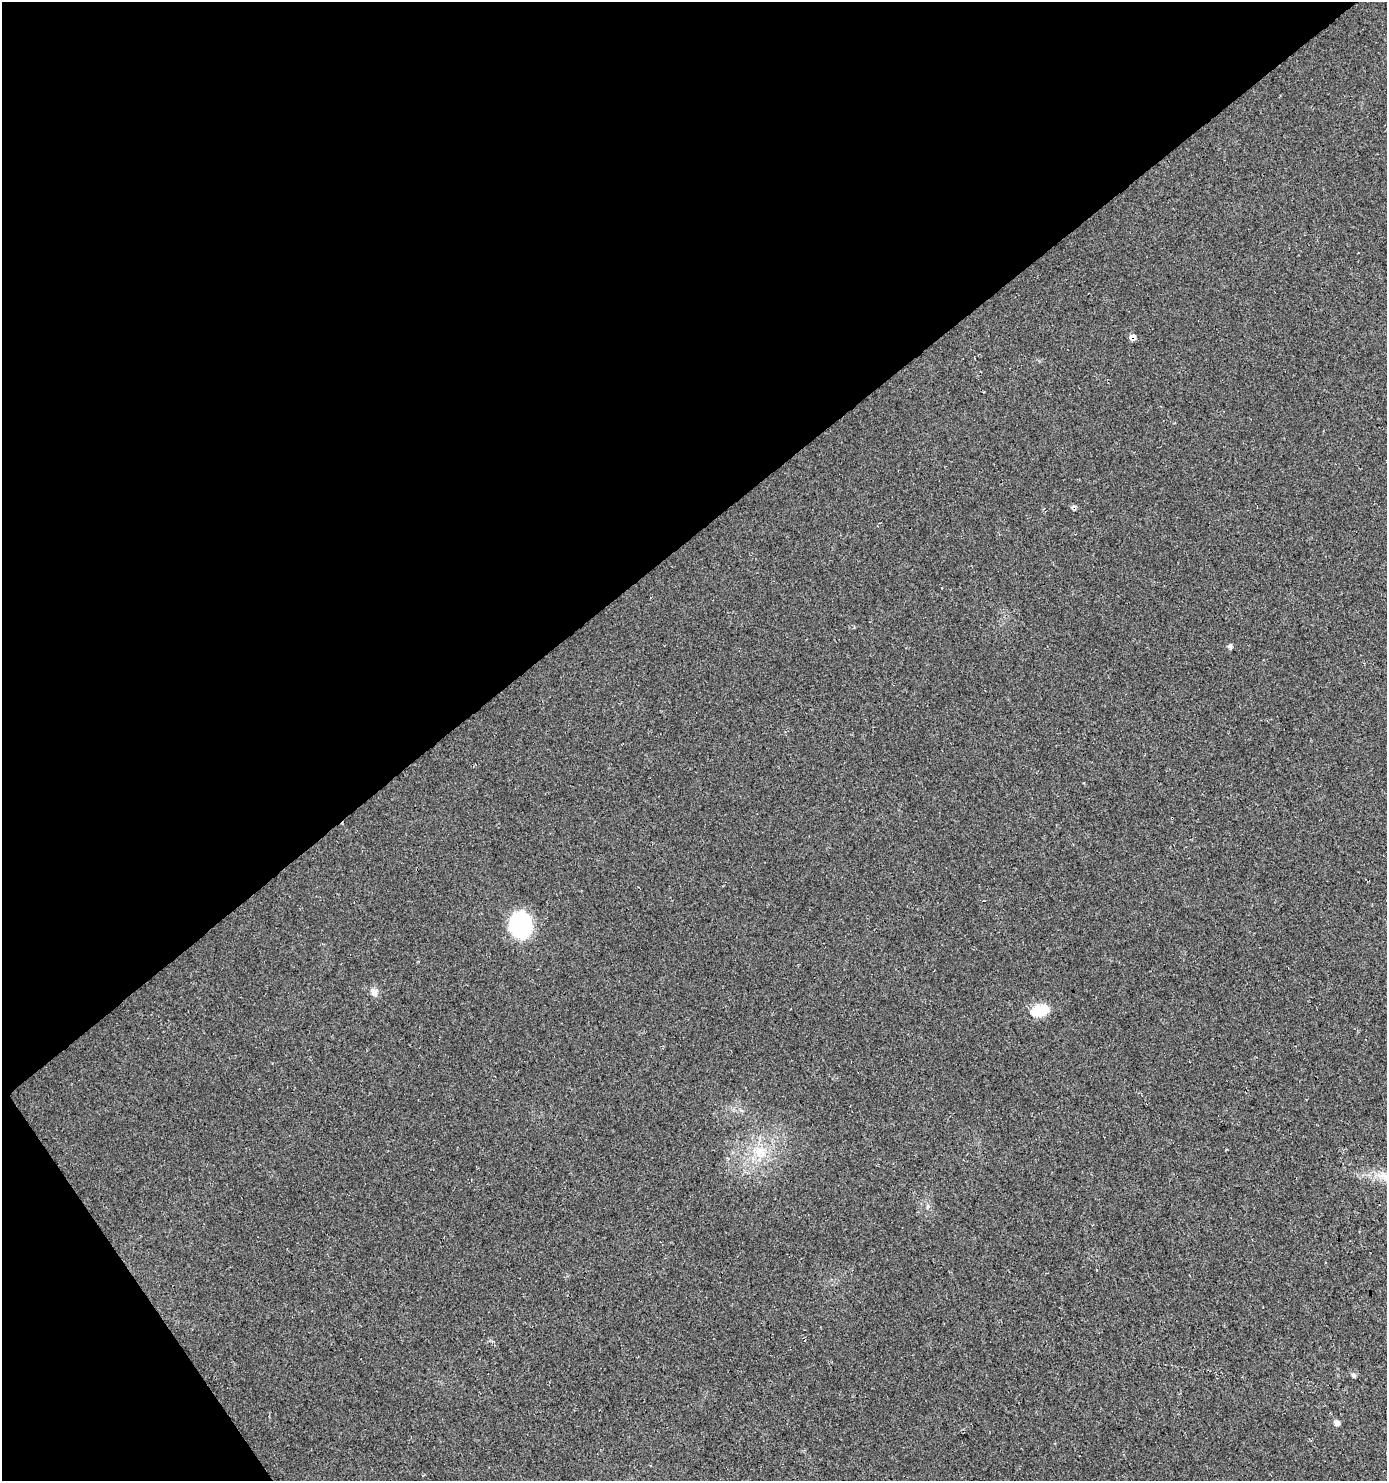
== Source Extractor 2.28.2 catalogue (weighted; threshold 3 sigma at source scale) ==
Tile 5 of 4 x 4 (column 1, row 2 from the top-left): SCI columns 229-1613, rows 3003-4481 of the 5935 x 6014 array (HDU 1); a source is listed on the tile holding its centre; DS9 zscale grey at full resolution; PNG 1389 x 1483 px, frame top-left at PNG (2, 2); no overlay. Shown black and unused: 39% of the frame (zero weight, under 3 of 4 exposures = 5% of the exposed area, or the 3 px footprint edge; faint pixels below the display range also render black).
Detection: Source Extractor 2.28.2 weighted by HDU 2 'WHT'; one run over the whole footprint, this tile lists its part. Background 0.0241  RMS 0.007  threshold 0.0313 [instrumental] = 3 sigma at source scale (4.5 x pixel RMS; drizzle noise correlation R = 1.50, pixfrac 1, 0.0396/0.0396 arcsec/px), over >= 5 px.
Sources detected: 9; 1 cosmic-ray / hot-pixel residue — not listed; the other 8 listed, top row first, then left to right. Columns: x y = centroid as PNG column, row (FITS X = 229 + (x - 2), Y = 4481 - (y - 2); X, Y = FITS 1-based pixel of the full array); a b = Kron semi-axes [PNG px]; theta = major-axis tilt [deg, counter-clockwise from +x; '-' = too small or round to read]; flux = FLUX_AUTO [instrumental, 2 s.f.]
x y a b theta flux
1132 337 7 7 - 3.2
1230 646 6 5 - 1.8
520 925 27 22 -89 52
374 992 11 9 -59 3.5
1040 1010 20 12 14 17
760 1152 20 16 -55 17
1353 1375 6 5 - 1.7
1337 1423 7 6 - 2.7
Overlapping masked pixels (flux is a lower limit): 1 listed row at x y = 1132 337